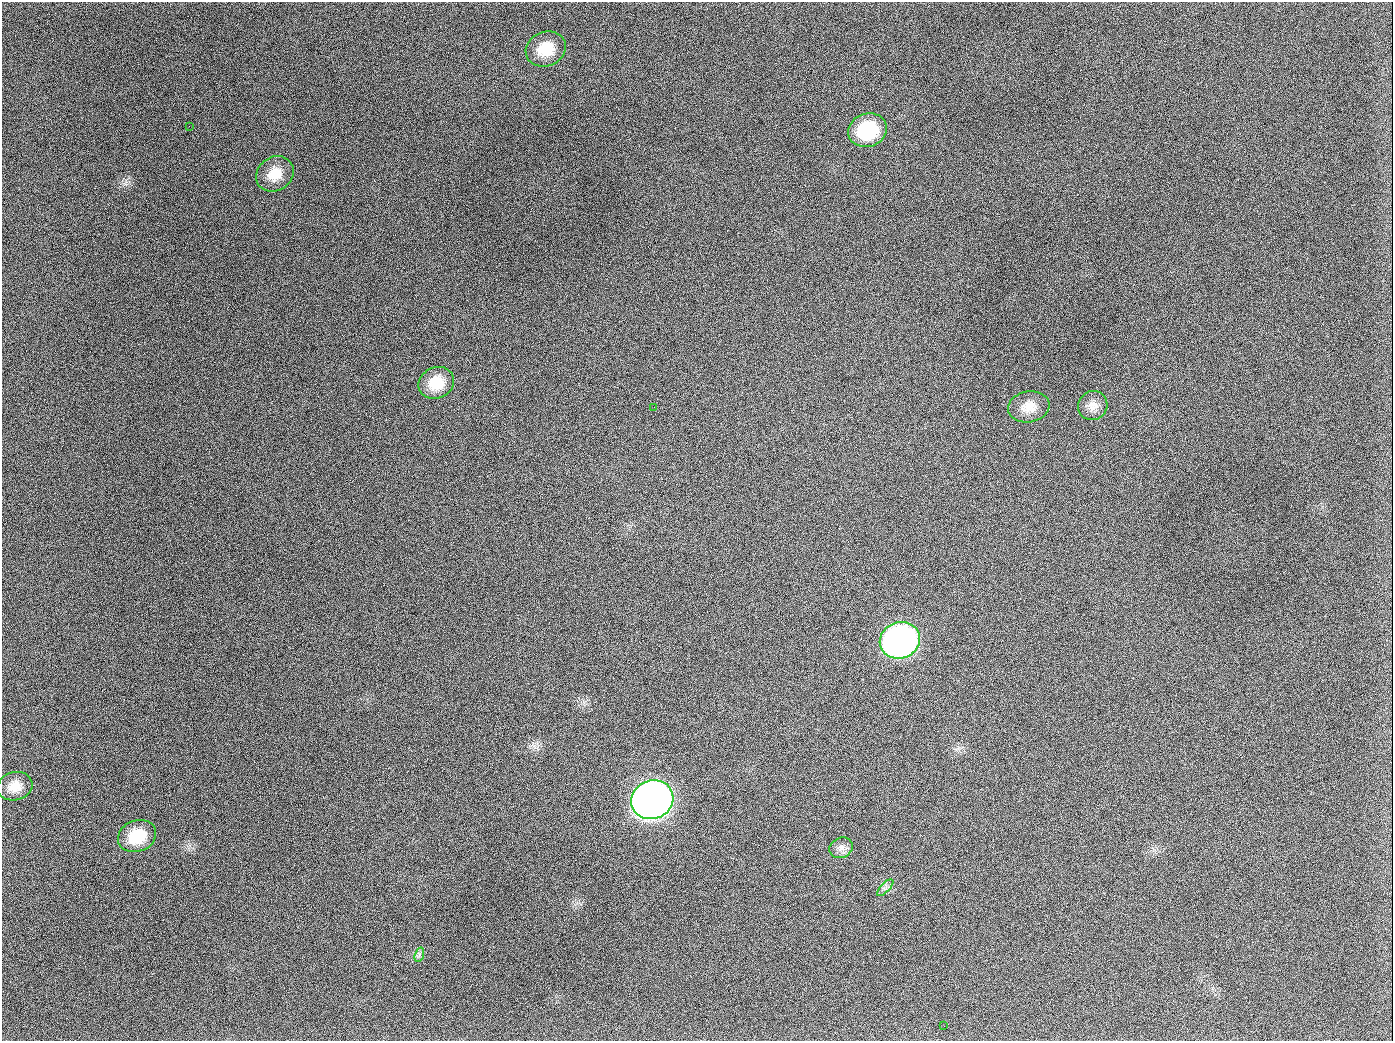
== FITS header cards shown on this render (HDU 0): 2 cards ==
NAXIS1  =                 1391
NAXIS2  =                 1039

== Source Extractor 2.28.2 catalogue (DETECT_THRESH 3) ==
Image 1391 x 1039 px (HDU 0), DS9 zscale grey, 1 PNG px = 1 image px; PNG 1395 x 1043 px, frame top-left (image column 1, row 1039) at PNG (2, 2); each listed source drawn as its Kron ellipse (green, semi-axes under 4 px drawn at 4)
Background 1610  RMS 73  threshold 218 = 3 sigma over >= 5 px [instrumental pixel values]
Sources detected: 16; all 16 listed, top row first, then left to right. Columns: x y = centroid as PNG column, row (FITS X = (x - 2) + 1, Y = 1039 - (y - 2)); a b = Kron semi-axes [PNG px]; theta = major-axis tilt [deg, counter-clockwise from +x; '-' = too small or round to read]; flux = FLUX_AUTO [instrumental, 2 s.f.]
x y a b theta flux
546 49 20 17 23 1.3e+05
189 126 3 2 - 5.8e+03
868 130 19 16 20 2.9e+05
275 174 20 17 35 9.5e+04
436 383 18 15 25 1.2e+05
1093 406 15 14 - 4.9e+04
654 407 2 2 - 3.1e+03
1029 407 21 15 10 7.9e+04
900 640 20 18 18 2.2e+06
15 786 18 14 14 7.5e+04
652 800 21 19 23 4.9e+06
137 836 19 15 22 1.7e+05
841 848 12 10 26 3.2e+04
885 888 11 4 46 1.6e+04
419 955 7 4 72 1.1e+04
944 1026 3 2 - 3.9e+03